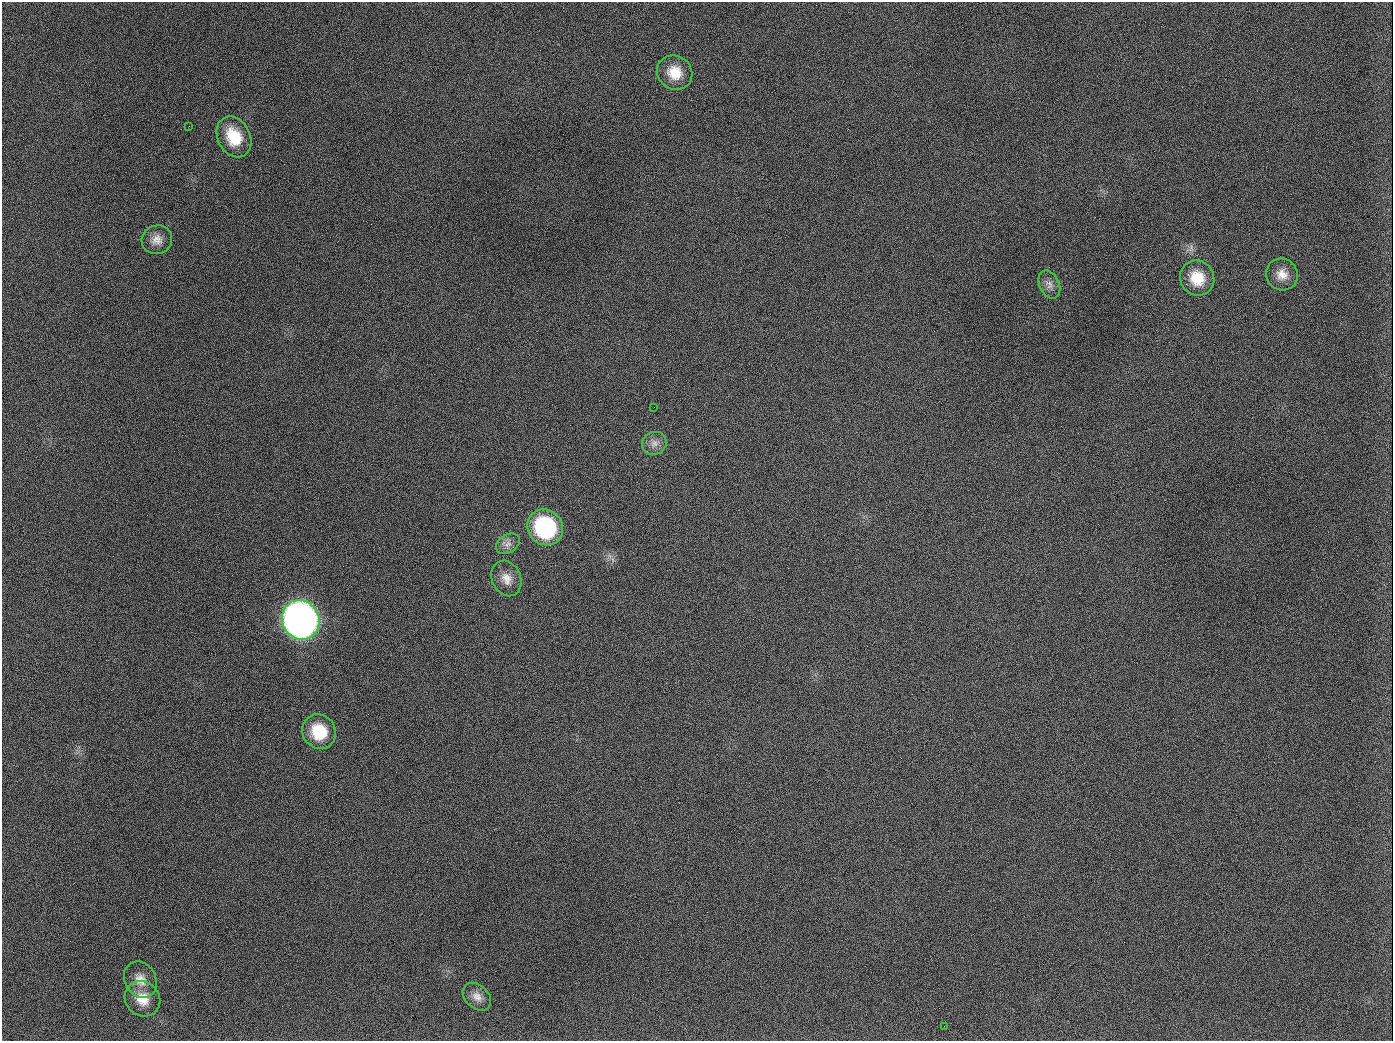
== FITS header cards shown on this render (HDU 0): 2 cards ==
NAXIS1  =                 1391
NAXIS2  =                 1039

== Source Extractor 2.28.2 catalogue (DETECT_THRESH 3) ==
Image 1391 x 1039 px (HDU 0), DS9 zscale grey, 1 PNG px = 1 image px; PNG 1395 x 1043 px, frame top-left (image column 1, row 1039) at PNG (2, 2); each listed source drawn as its Kron ellipse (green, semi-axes under 4 px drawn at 4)
Background 1680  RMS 74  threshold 221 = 3 sigma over >= 5 px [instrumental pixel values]
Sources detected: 18; all 18 listed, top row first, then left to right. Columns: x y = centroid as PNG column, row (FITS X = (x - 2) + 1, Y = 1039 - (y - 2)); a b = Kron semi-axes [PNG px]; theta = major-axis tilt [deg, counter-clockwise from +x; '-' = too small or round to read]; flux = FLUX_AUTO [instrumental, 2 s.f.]
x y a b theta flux
675 73 18 16 -35 1.1e+05
189 126 2 2 - 6.8e+03
234 137 21 16 -62 1.7e+05
157 240 15 14 - 5.2e+04
1282 274 16 15 - 6.6e+04
1197 278 18 17 - 1.3e+05
1049 284 15 10 -64 3.6e+04
654 407 2 2 - 3.3e+03
654 443 12 11 - 3.6e+04
545 527 18 17 - 5.6e+05
508 544 13 9 33 3.2e+04
506 578 18 14 -66 6.3e+04
301 620 20 18 -63 4.0e+06
319 732 18 16 -55 1.8e+05
140 980 19 15 -60 7.0e+04
477 997 16 11 -42 4.6e+04
142 999 19 17 -45 1.0e+05
944 1026 2 2 - 5.2e+03